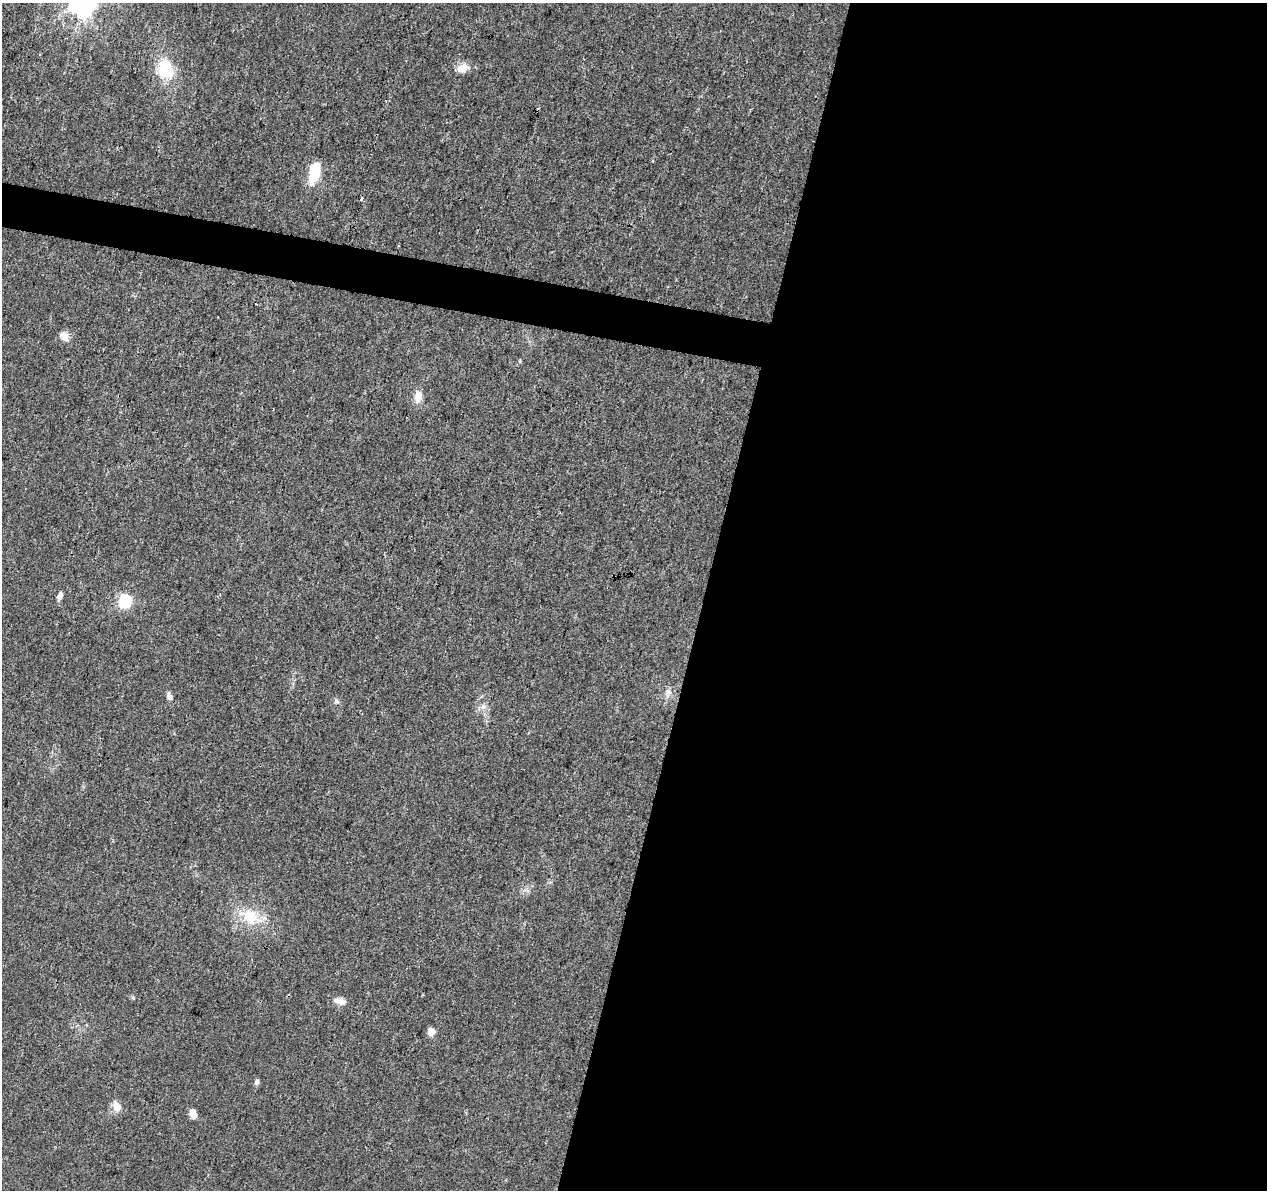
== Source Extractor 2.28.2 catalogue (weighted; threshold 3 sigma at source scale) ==
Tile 12 of 4 x 4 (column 4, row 3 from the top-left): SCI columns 3797-5061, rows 1415-2602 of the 5076 x 5262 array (HDU 1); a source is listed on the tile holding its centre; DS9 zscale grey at full resolution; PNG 1269 x 1192 px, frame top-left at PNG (2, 3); no overlay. Shown black and unused: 47% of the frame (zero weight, under 3 of 4 exposures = <1% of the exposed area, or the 3 px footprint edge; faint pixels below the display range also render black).
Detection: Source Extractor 2.28.2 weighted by HDU 2 'WHT'; one run over the whole footprint, this tile lists its part. Background 0.0195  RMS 0.0029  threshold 0.0131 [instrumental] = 3 sigma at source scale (4.5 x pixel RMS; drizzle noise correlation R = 1.50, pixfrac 1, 0.0396/0.0396 arcsec/px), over >= 5 px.
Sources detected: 18; all 18 listed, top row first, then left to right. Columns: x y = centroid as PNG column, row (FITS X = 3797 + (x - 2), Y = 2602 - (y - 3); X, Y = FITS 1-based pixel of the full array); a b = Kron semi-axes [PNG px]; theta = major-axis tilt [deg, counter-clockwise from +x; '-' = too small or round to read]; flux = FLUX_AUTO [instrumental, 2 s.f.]
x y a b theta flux
463 68 11 9 30 3.4
165 69 29 21 -76 10
314 172 19 9 74 11
362 199 3 3 - 3.6
64 336 13 10 -61 2
418 396 14 9 82 2.8
60 596 8 5 69 1.5
125 601 6 6 - 38
668 692 9 6 85 1.1
169 696 11 7 -73 1.1
336 701 7 5 -17 0.69
483 707 9 7 22 1.3
250 917 18 16 -39 8.8
340 1001 15 7 -12 2.4
431 1032 5 5 - 4.5
257 1082 5 5 - 1.1
116 1106 14 9 -74 2.5
193 1113 8 6 -65 2.6